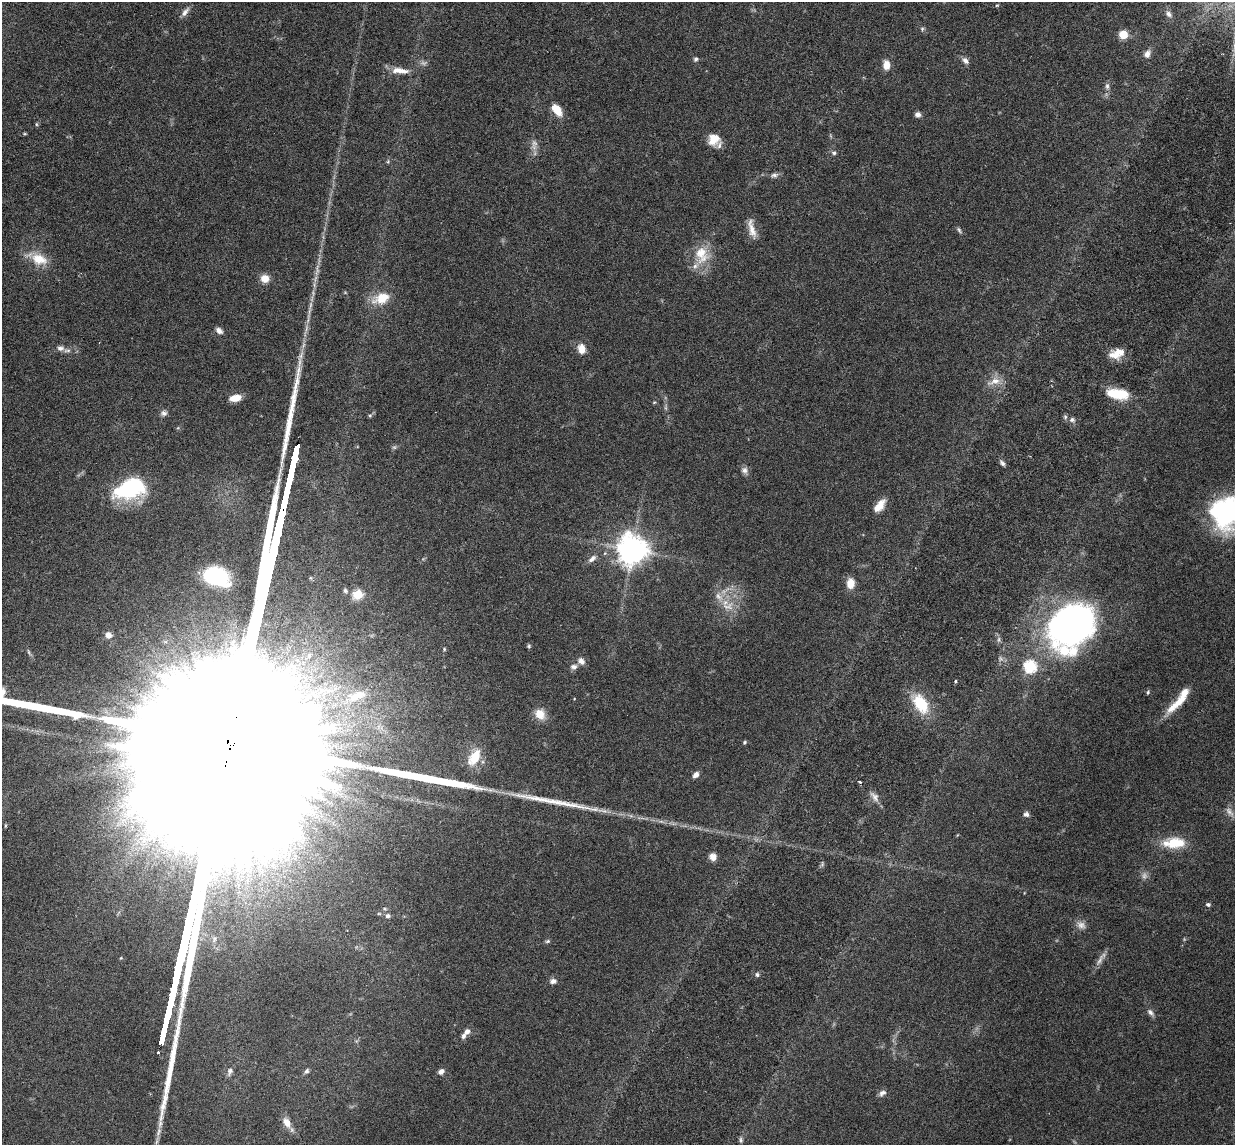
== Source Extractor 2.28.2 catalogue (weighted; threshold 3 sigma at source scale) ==
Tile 10 of 4 x 4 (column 2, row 3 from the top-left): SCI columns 1324-2556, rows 1297-2439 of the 5085 x 5014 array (HDU 1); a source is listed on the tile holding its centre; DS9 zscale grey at full resolution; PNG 1237 x 1147 px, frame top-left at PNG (2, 2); no overlay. Shown black and unused: <1% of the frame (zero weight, under 3 of 6 exposures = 3% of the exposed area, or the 3 px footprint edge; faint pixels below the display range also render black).
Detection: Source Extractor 2.28.2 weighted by HDU 2 'WHT'; one run over the whole footprint, this tile lists its part. Background 0.0461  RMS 0.0033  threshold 0.0133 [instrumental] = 3 sigma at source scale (4.09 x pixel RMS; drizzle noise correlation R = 1.36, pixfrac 0.8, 0.05/0.05 arcsec/px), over >= 5 px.
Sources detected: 105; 6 too faint to see at this stretch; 5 long thin detections or spike segments (spike, bleed or trail) — not listed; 6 inside a brighter listed object's ellipse — not listed separately; the other 88 listed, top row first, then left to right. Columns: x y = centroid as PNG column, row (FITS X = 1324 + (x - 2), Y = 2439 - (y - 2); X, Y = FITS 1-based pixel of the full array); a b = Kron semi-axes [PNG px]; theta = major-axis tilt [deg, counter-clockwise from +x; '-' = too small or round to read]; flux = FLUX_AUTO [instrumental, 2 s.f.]
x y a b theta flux
997 5 6 3 1 0.31
185 12 15 6 53 1.5
1168 14 11 7 -46 1.4
922 29 5 5 - 0.48
1123 34 5 5 - 13
1147 54 11 7 66 1.6
696 59 6 5 - 0.63
965 60 9 6 -54 1.3
886 65 10 7 90 3
400 71 23 7 -5 3.6
1107 86 9 6 -90 0.98
557 110 11 6 -52 6.4
918 114 7 6 - 1.1
36 124 5 5 - 0.36
714 139 14 13 - 4.4
534 143 11 8 -87 1.7
834 153 5 5 - 0.74
388 161 6 4 49 0.41
774 175 10 7 14 1.1
752 229 28 8 -76 3.3
959 230 9 4 -58 0.64
701 254 26 18 -82 8
38 259 29 14 -23 6.4
265 278 10 9 - 2.9
381 298 22 14 24 6.2
219 331 9 6 -39 1.4
60 348 11 8 5 1.5
581 349 13 10 -76 2.7
1117 354 17 10 18 4.2
994 381 21 9 17 3.2
1118 394 23 10 -9 9.4
235 398 12 7 12 3.6
654 402 5 3 - 0.3
164 413 9 7 7 1
1065 417 6 6 - 0.61
1072 420 7 7 - 0.89
1002 463 9 5 -49 0.81
744 470 10 9 - 1.3
130 488 29 17 20 33
879 506 18 9 50 3.6
1229 513 39 34 15 48
632 550 9 9 - 480
592 559 13 7 40 1.5
217 576 19 13 -17 38
850 583 11 8 82 3.7
345 591 6 5 - 0.8
358 594 6 5 - 17
728 606 20 12 12 4.7
1071 625 38 30 33 150
108 635 8 7 - 2
529 646 6 5 - 0.42
444 649 4 4 - 0.32
29 652 10 4 -70 0.62
309 655 8 6 76 0.94
581 661 9 7 -47 1.6
1030 666 6 6 - 32
574 667 9 7 12 1.2
956 681 3 3 - 0.48
321 690 16 9 50 3.7
1148 692 6 4 74 0.45
357 696 27 11 23 6.4
1181 700 22 10 45 4.6
921 704 26 15 -60 11
540 714 14 12 -53 3.6
744 742 5 4 - 0.45
474 757 19 10 58 7.2
696 775 7 5 50 1.6
860 782 4 3 - 0.4
874 797 17 8 -53 1.8
1026 814 7 6 - 0.91
1174 843 29 13 2 8.7
295 856 8 4 72 1.1
713 857 8 8 - 1.9
1208 905 6 5 - 0.61
385 909 5 3 - 0.35
379 914 6 4 0 0.4
388 916 6 5 - 0.82
547 941 7 5 21 0.48
757 975 6 5 - 0.57
553 981 8 6 3 1.1
1150 1012 10 6 -46 1.1
467 1031 9 7 43 1.5
230 1071 11 7 67 1.2
306 1071 7 5 58 0.72
441 1072 7 6 - 1.4
882 1093 9 7 33 1.2
287 1123 14 9 -61 3
741 1140 8 5 -81 0.71
Isophote crosses this tile's border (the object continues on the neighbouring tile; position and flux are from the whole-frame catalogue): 1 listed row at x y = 1229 513